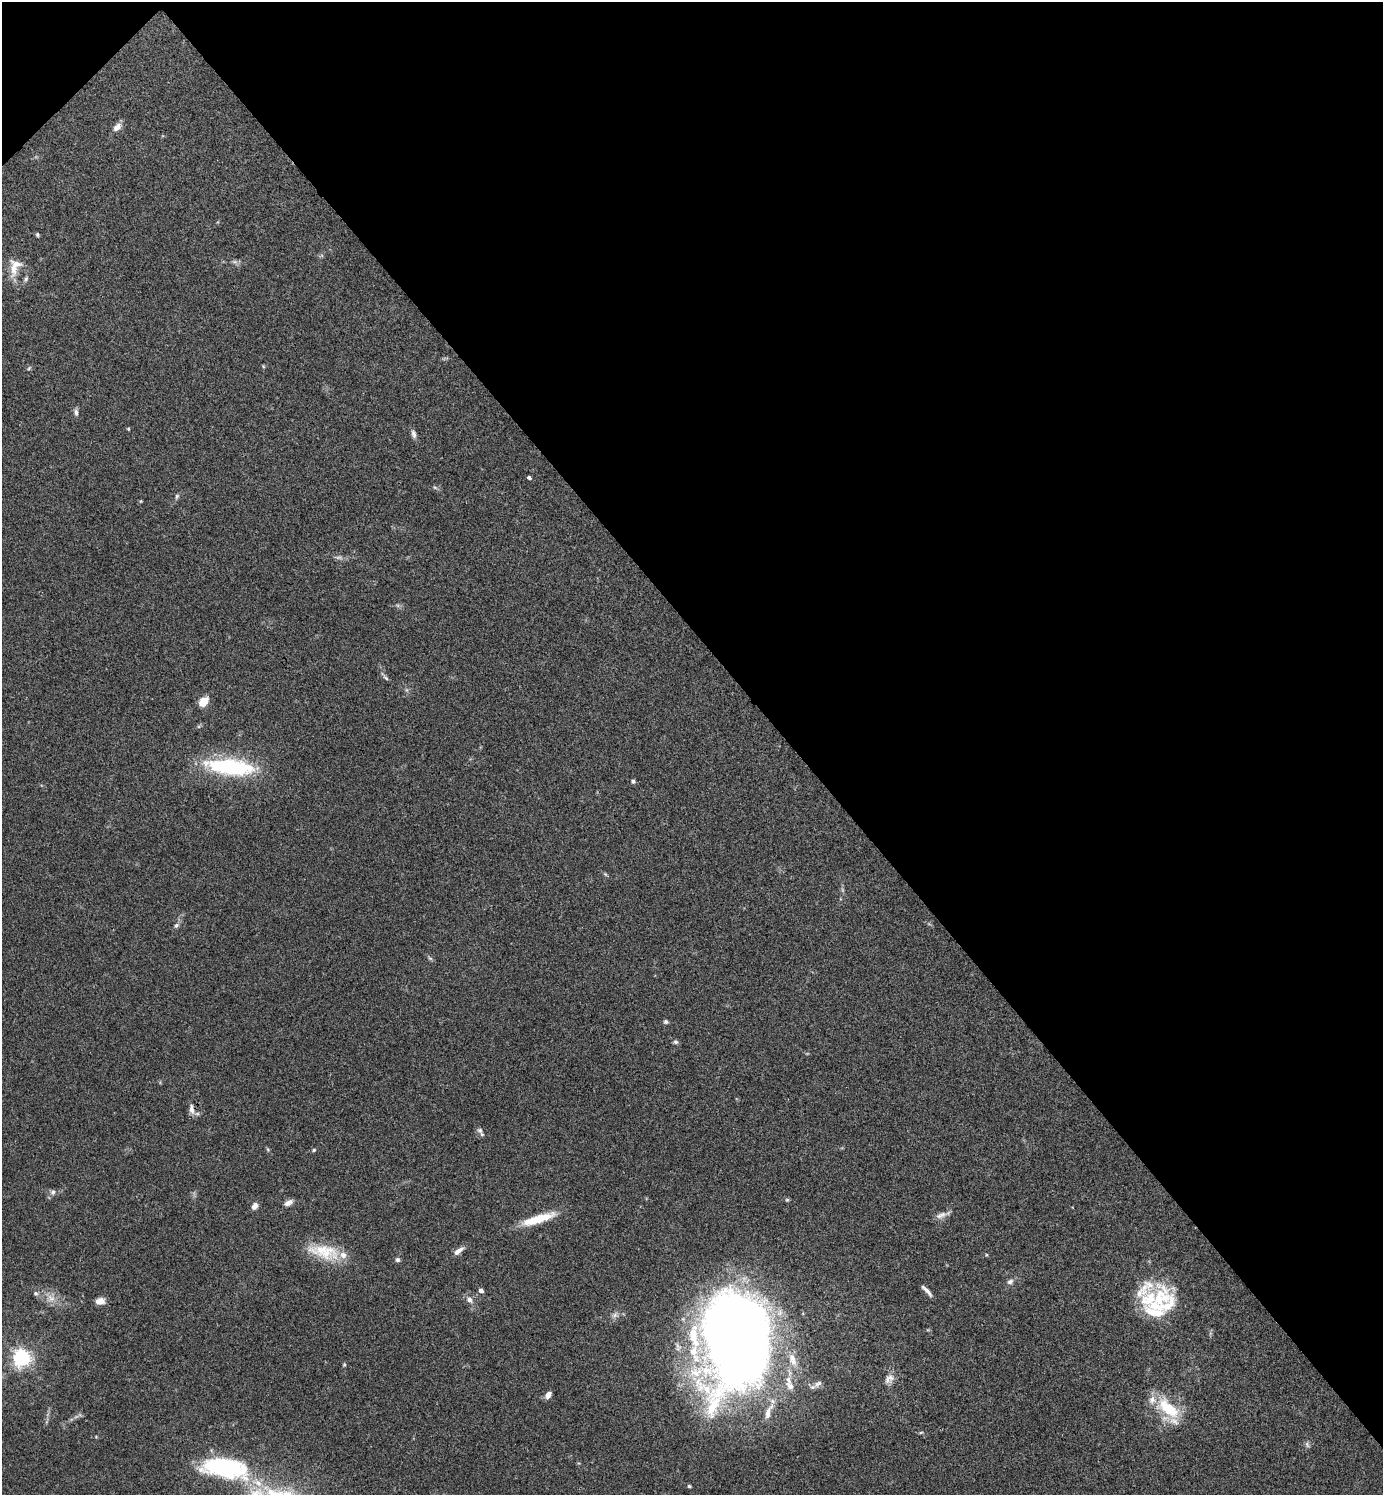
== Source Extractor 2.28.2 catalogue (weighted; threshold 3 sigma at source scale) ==
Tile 3 of 4 x 4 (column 3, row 1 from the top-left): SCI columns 2920-4300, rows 4486-5978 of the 5980 x 5981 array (HDU 1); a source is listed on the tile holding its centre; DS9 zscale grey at full resolution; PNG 1385 x 1497 px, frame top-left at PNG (2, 2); no overlay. Shown black and unused: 44% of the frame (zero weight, under 3 of 4 exposures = <1% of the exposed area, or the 3 px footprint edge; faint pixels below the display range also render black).
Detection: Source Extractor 2.28.2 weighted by HDU 2 'WHT'; one run over the whole footprint, this tile lists its part. Background 0.115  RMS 0.0066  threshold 0.0295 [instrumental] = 3 sigma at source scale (4.5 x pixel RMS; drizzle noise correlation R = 1.50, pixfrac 1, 0.05/0.05 arcsec/px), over >= 5 px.
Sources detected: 69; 2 inside a brighter object's white glare — not listed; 11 inside a brighter listed object's ellipse — not listed separately; the other 56 listed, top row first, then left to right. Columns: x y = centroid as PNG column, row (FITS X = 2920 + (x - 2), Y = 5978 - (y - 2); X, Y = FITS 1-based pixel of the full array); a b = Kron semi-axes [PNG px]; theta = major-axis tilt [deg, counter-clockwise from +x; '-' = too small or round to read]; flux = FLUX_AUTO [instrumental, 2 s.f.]
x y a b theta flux
117 127 13 8 46 3.9
37 235 5 4 - 0.92
235 262 7 4 -18 1.4
14 269 24 10 -90 8.2
26 279 7 5 48 1.2
29 368 5 4 - 0.86
76 412 9 5 -82 1.8
128 429 4 3 - 0.66
414 434 12 6 -73 2.4
529 477 4 3 - 1.5
435 488 6 4 -20 0.93
177 496 7 4 73 1.1
141 501 5 3 - 0.58
338 557 10 4 0 1.8
386 678 10 4 -40 1.4
203 702 11 8 43 7.8
228 767 60 19 -7 62
633 781 5 4 - 1.2
176 925 8 5 48 1.7
430 958 7 4 -19 0.97
666 1022 6 5 - 1.2
675 1042 7 5 -2 1.2
192 1109 14 6 -83 3.7
480 1130 8 7 - 2
314 1150 5 4 - 0.8
53 1192 7 7 - 1.8
787 1200 6 4 -18 0.82
288 1203 11 6 28 3.2
255 1206 9 6 53 3
941 1215 18 7 23 3.5
538 1219 40 9 18 19
458 1251 14 6 35 3.9
324 1252 45 18 -12 24
397 1260 6 5 - 1.4
1010 1282 9 6 27 2.2
481 1290 4 4 - 2.7
927 1291 16 4 -47 2.8
35 1293 6 6 - 1.4
51 1298 14 7 -45 5.2
1159 1299 46 21 28 32
469 1300 9 7 -75 3.2
100 1301 10 7 5 4.6
615 1315 7 6 - 1.9
741 1337 84 63 86 990
22 1358 6 6 - 270
344 1364 5 5 - 0.72
889 1379 16 9 40 4.4
818 1384 13 7 38 3
790 1386 15 9 -53 5.7
548 1395 8 5 54 3.5
1168 1408 34 16 -38 27
768 1413 18 8 77 5.9
1307 1444 10 4 -64 1.4
224 1467 39 16 -9 100
258 1483 13 8 -38 6.9
689 1486 5 4 - 0.91
Overlapping masked pixels (flux is a lower limit): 1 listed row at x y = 192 1109
Isophote crosses this tile's border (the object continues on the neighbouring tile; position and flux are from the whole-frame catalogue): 1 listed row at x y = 741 1337